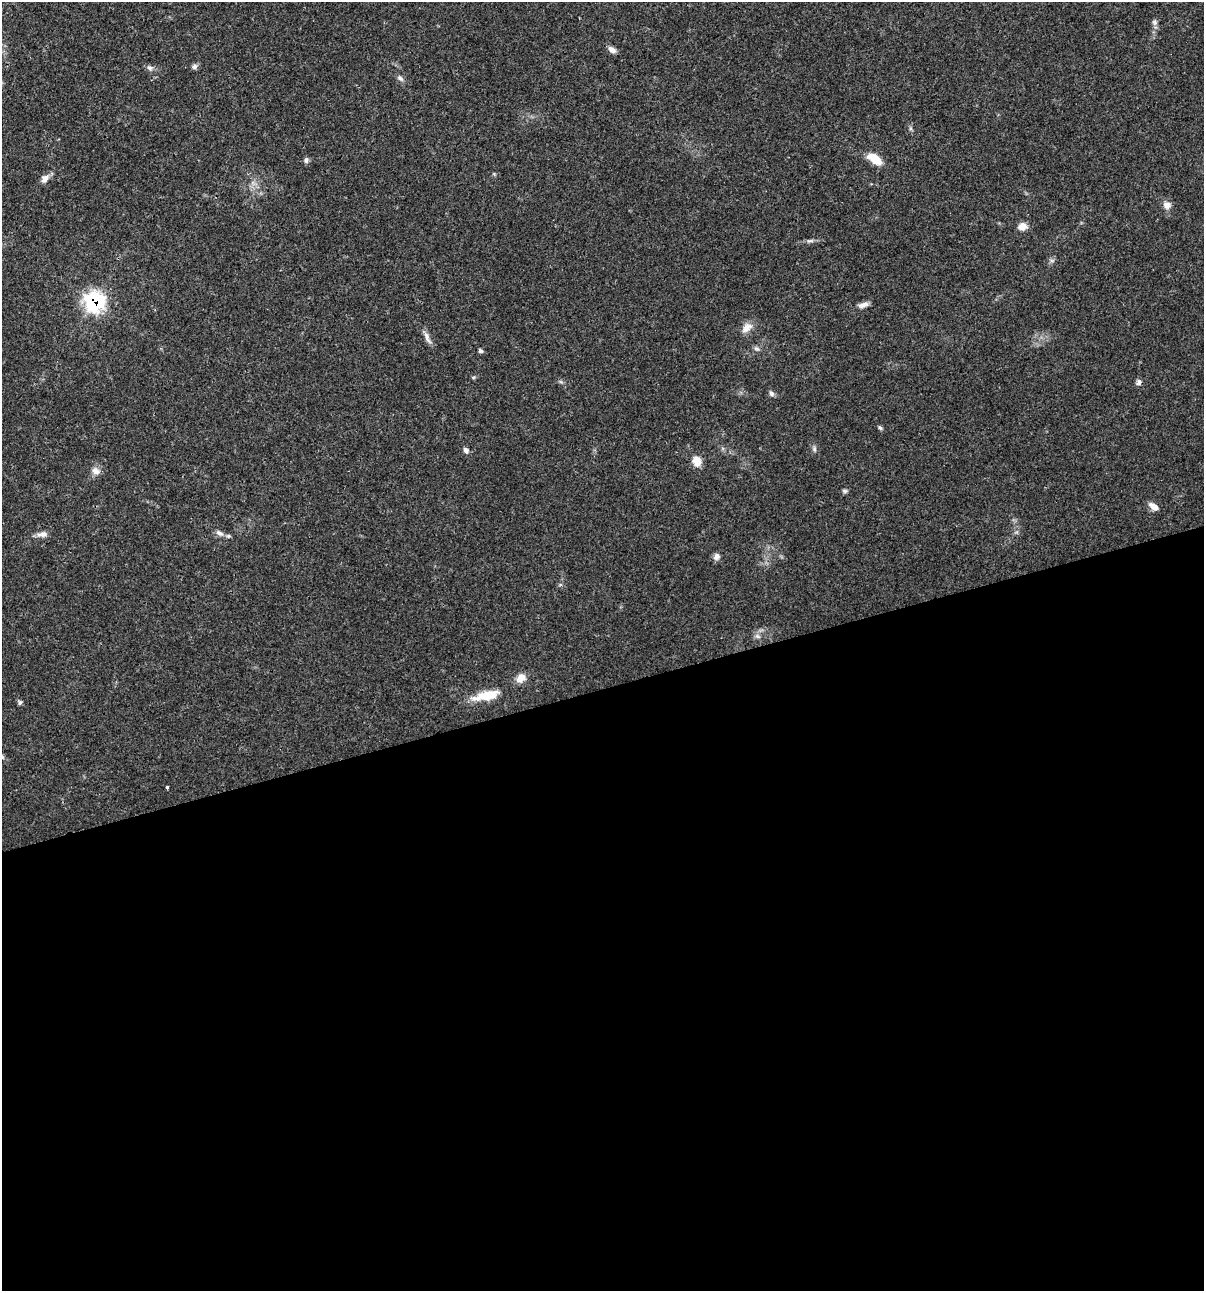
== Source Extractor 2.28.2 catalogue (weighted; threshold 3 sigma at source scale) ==
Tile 15 of 4 x 4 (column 3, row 4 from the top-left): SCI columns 2509-3710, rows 3-1291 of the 4962 x 5160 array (HDU 1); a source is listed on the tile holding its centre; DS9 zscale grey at full resolution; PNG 1206 x 1293 px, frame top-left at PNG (2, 2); no overlay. Shown black and unused: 47% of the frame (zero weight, under 3 of 4 exposures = <1% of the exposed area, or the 3 px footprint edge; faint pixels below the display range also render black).
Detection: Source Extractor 2.28.2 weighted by HDU 2 'WHT'; one run over the whole footprint, this tile lists its part. Background 0.0315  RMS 0.002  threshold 0.00908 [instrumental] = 3 sigma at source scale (4.5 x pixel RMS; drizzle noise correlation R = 1.50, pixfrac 1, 0.0396/0.0396 arcsec/px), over >= 5 px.
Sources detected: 39; all 39 listed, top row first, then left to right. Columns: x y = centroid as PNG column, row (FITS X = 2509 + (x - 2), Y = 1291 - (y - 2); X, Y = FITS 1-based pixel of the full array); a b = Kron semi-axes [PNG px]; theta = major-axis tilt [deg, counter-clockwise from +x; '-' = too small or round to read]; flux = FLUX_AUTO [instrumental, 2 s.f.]
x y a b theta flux
1155 22 8 6 -89 0.59
612 50 11 6 -35 1
194 67 7 6 - 0.61
149 68 9 6 -29 0.68
400 78 10 6 -35 0.67
910 128 6 4 -71 0.35
875 159 15 8 -36 4.2
306 160 8 6 67 0.54
494 174 5 5 - 0.24
45 178 13 8 47 1.2
1167 205 10 9 - 1.2
1022 226 11 8 9 1.5
811 241 7 4 1 0.43
1052 260 7 4 0 0.4
94 301 10 9 - 49
863 305 14 6 16 1
747 328 17 10 42 1.7
427 337 20 6 -65 1.1
756 348 8 5 -7 0.51
480 351 6 5 - 0.41
473 377 6 4 -18 0.24
1139 382 7 5 63 0.8
772 393 8 6 -48 0.56
880 428 7 4 -37 0.37
814 449 8 5 -81 0.51
466 450 7 6 - 0.7
697 461 12 9 -67 2.2
96 471 12 10 -30 1.3
845 491 7 5 -15 0.39
1153 506 12 6 -34 1.5
219 533 12 6 -35 0.94
42 534 14 7 1 1.1
717 556 9 8 - 0.86
757 636 9 6 -27 0.67
521 678 12 9 49 2
486 695 32 10 12 5.1
20 702 6 5 - 0.39
2 756 8 6 -39 0.54
167 787 3 3 - 0.41
Overlapping masked pixels (flux is a lower limit): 1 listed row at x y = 94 301
Isophote crosses this tile's border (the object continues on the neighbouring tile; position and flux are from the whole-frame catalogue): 1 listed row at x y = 2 756